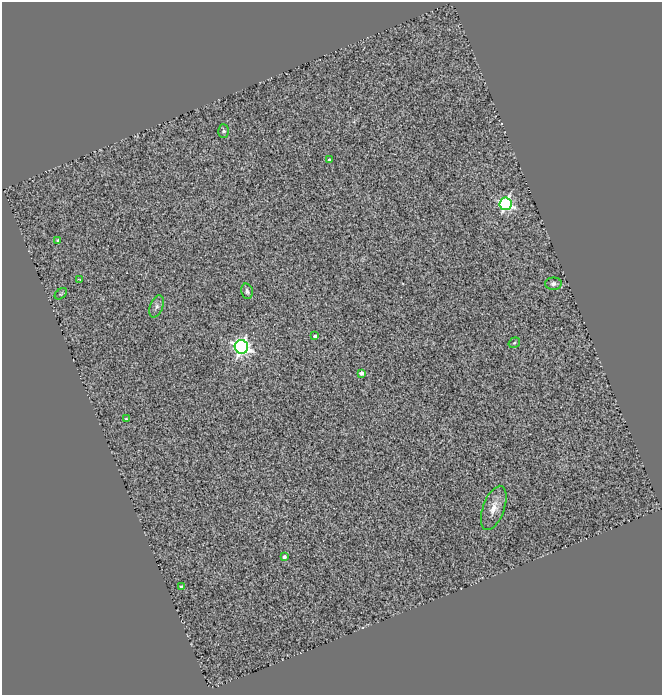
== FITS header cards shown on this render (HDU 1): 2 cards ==
NAXIS1  =                  660
NAXIS2  =                  693

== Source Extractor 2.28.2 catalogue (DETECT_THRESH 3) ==
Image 660 x 693 px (HDU 1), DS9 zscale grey, 1 PNG px = 1 image px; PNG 664 x 697 px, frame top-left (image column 1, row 693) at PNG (2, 2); each listed source drawn as its Kron ellipse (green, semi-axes under 4 px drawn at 4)
Background 1.94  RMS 0.9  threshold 2.71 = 3 sigma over >= 5 px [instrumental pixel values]
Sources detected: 17; all 17 listed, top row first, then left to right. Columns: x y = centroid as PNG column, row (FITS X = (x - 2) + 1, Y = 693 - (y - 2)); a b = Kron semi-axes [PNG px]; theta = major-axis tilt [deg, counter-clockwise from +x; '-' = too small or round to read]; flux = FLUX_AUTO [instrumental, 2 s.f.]
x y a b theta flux
224 131 7 5 -88 140
329 160 4 3 - 130
506 204 6 6 - 15000
58 240 3 3 - 140
79 280 3 2 - 49
553 284 8 6 0 230
247 291 8 5 -75 200
61 294 7 4 39 86
157 306 11 6 69 260
315 336 3 3 - 230
514 343 6 5 - 110
241 347 7 6 - 27000
361 373 4 4 - 330
126 419 3 3 - 81
494 508 23 10 70 780
284 557 4 4 - 210
181 587 4 3 - 160